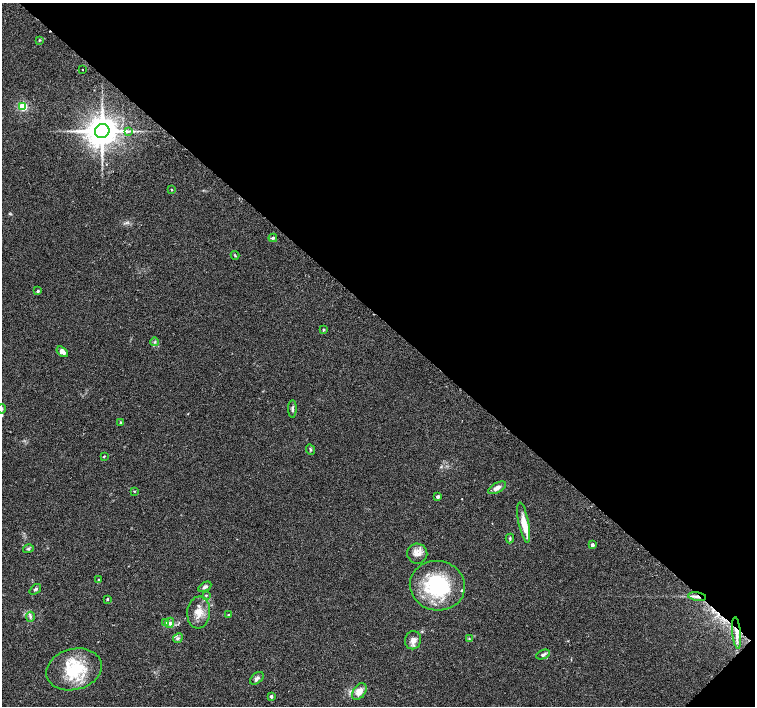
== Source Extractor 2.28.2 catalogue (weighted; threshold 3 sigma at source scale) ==
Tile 8 of 4 x 4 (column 4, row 2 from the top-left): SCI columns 4537-6041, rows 3003-4410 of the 6070 x 6070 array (HDU 1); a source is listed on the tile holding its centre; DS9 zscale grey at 2 x 2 block average (1 PNG px = mean of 2 x 2 image px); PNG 757 x 708 px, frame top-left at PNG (2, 3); each listed source drawn as its Kron ellipse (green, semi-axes under 4 px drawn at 4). Shown black and unused: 45% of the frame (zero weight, under 2 of 3 exposures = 2% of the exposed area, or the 3 px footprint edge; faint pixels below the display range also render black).
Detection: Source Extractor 2.28.2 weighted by HDU 2 'WHT'; one run over the whole footprint, this tile lists its part. Background 0.118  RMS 0.0099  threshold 0.0445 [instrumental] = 3 sigma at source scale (4.5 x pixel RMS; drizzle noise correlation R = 1.50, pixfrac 1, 0.0396/0.0396 arcsec/px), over >= 5 px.
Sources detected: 50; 1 cosmic-ray / hot-pixel residue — neither listed nor drawn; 3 inside a brighter listed object's ellipse — not listed separately; the other 46 listed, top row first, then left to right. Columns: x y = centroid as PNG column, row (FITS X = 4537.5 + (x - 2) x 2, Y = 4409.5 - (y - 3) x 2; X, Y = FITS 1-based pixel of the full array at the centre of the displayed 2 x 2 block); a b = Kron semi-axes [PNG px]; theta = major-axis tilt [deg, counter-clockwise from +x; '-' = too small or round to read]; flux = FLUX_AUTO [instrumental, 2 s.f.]
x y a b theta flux
39 40 3 3 - 1.9
83 70 2 2 - 2.5
23 106 3 3 - 140
102 131 7 7 - 4700
128 131 4 3 - 3.1
172 190 3 3 - 1.5
273 238 4 3 - 3
235 255 4 2 - 2
38 291 3 3 - 3
324 329 3 3 - 2.6
155 342 4 3 - 3
62 352 6 4 -37 14
2 409 4 3 - 2.5
292 409 9 3 89 4.9
120 422 4 2 - 1.8
310 449 5 2 - 1.9
104 456 3 2 - 1.7
497 488 10 5 28 12
134 491 3 2 - 1.2
438 496 2 2 - 8.4
524 523 20 5 -79 36
510 538 5 3 - 3.2
592 545 3 2 - 7.6
28 549 5 4 - 3.5
417 554 10 10 - 18
99 580 3 2 - 2
437 586 27 25 -8 180
205 587 7 4 30 5.7
35 589 6 3 38 3.9
206 595 3 3 - 1.9
697 597 9 3 -9 8.8
107 599 3 2 - 2.2
199 612 16 11 85 28
228 615 3 2 - 1.3
30 617 5 3 - 4.1
165 622 4 3 - 2.7
169 623 5 4 - 5.5
737 633 16 4 -84 19
178 638 5 3 - 3.7
469 639 3 3 - 2
413 640 9 8 - 14
543 655 7 3 23 6.4
74 669 28 20 14 100
257 678 8 5 39 6.3
359 692 9 6 55 21
271 696 2 2 - 6
Overlapping masked pixels (flux is a lower limit): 2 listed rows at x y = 697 597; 737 633
Isophote crosses this tile's border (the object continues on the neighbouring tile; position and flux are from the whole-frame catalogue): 1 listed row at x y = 2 409